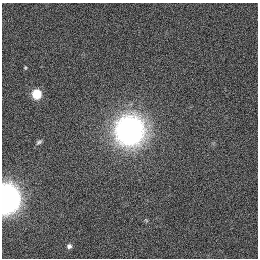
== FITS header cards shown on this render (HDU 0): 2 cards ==
NAXIS1  =                  256
NAXIS2  =                  256

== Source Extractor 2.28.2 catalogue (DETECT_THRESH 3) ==
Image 256 x 256 px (HDU 0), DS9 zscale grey, 1 PNG px = 1 image px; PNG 260 x 260 px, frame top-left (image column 1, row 256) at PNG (2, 3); no overlay
Background 1120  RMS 5.2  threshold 15.7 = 3 sigma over >= 5 px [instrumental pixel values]
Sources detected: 7; all 7 listed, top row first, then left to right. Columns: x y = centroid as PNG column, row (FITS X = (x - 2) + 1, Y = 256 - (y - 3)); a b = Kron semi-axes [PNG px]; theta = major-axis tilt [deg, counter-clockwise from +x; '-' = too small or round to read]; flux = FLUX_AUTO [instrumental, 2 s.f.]
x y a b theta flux
25 68 3 3 - 340
37 94 7 6 - 11000
130 131 28 27 - 81000
39 142 8 5 40 780
6 199 12 10 87 490000
146 220 6 3 -19 380
69 246 6 5 - 1000
At the frame edge (FLAGS 8, measured only in part): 1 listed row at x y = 6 199